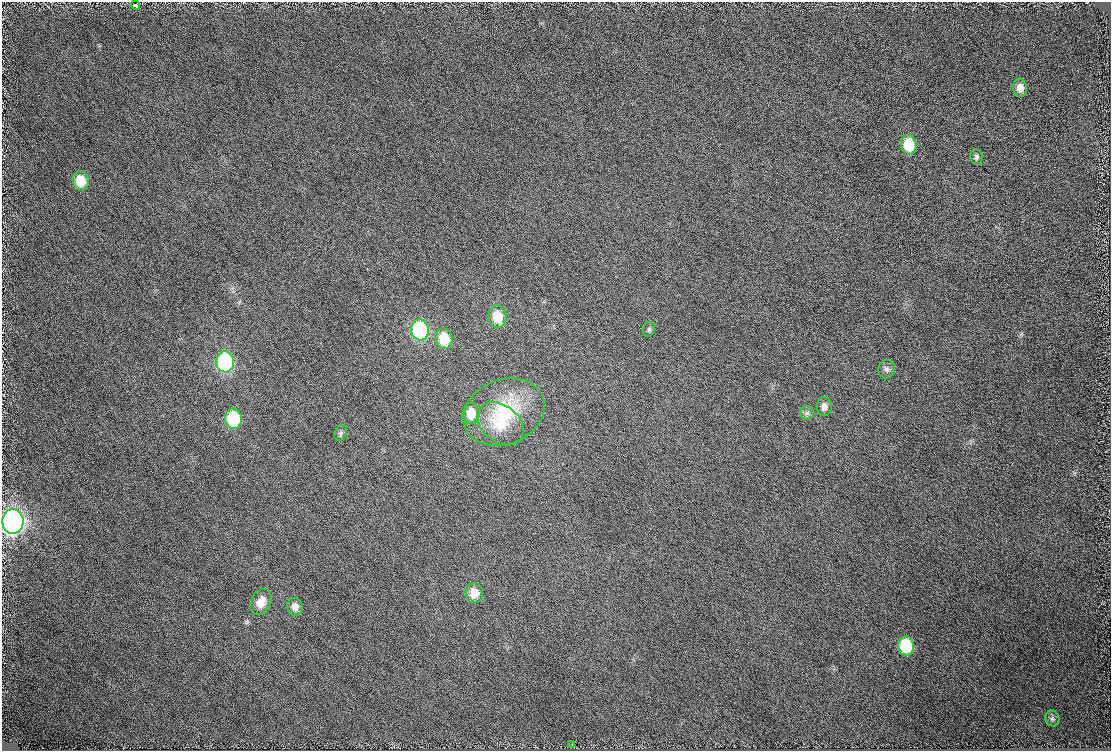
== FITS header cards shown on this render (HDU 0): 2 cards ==
NAXIS1  =                 1109
NAXIS2  =                  749

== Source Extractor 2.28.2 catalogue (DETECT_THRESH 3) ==
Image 1109 x 749 px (HDU 0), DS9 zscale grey, 1 PNG px = 1 image px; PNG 1113 x 753 px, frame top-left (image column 1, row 749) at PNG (2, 2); each listed source drawn as its Kron ellipse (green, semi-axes under 4 px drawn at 4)
Background 88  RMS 8.8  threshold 26.3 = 3 sigma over >= 5 px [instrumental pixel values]
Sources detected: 25; all 25 listed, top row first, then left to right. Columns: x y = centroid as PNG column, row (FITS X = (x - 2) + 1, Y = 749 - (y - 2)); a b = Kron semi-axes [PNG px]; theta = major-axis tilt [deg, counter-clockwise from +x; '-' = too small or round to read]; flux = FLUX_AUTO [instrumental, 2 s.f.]
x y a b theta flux
136 5 5 3 - 6100
1020 88 9 7 -80 4900
909 145 10 7 -83 19000
976 157 8 6 -77 1500
81 181 9 8 - 13000
497 316 11 9 -82 14000
649 329 8 5 75 1100
420 330 10 9 - 61000
444 339 10 8 -81 16000
225 362 10 9 - 78000
887 369 9 8 - 2200
824 406 9 7 -88 3200
504 412 42 32 23 40000
471 413 10 8 -86 9200
807 413 7 7 - 1700
233 419 10 8 -82 34000
501 424 26 18 -37 21000
341 433 8 6 62 1400
13 521 12 10 -88 270000
474 593 10 9 - 8500
261 602 14 10 63 7000
295 607 9 7 -78 3600
906 646 9 8 - 31000
1052 718 8 7 - 1400
572 745 2 2 - 420
At the frame edge (FLAGS 8, measured only in part): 1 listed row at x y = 13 521